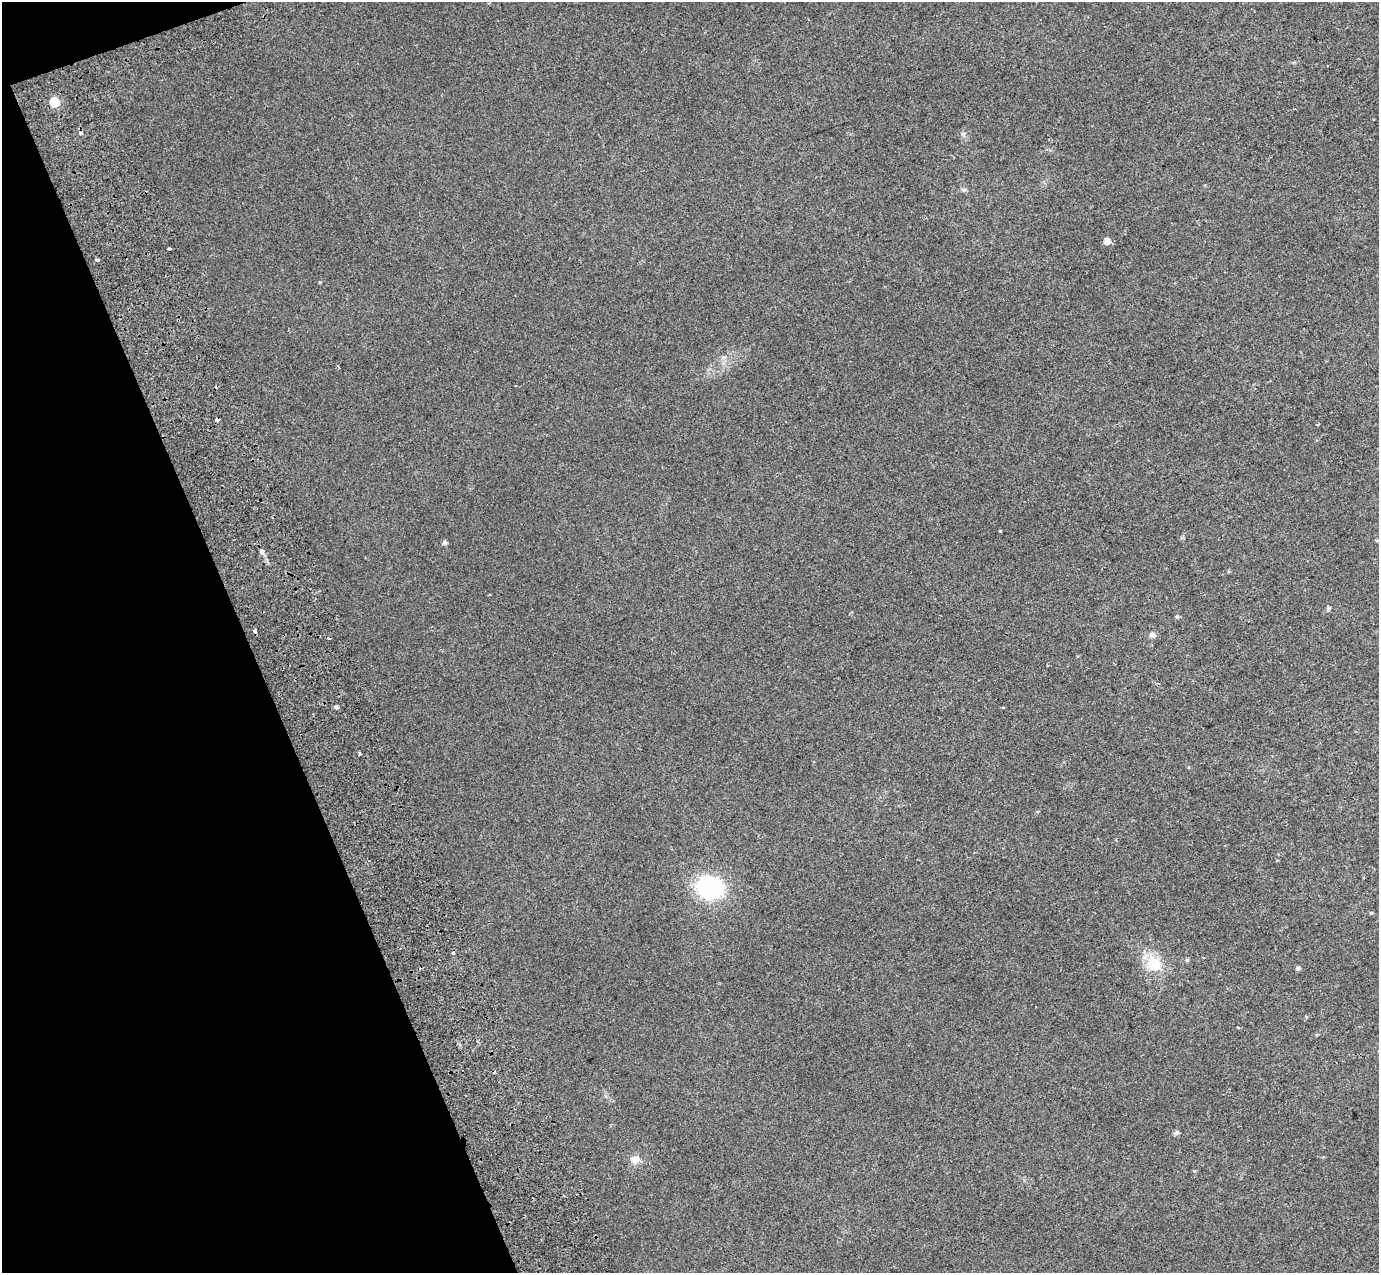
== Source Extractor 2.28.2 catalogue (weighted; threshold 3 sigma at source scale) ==
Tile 5 of 4 x 4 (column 1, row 2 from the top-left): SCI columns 105-1481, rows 2764-4034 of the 5712 x 5475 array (HDU 1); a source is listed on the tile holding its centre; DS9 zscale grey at full resolution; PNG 1381 x 1275 px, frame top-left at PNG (2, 2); no overlay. Shown black and unused: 18% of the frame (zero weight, under 2 of 3 exposures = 6% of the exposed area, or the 3 px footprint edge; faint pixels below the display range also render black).
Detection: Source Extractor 2.28.2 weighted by HDU 2 'WHT'; one run over the whole footprint, this tile lists its part. Background 0.02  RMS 0.0071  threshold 0.032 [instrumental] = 3 sigma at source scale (4.5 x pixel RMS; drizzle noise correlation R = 1.50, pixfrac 1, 0.0396/0.0396 arcsec/px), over >= 5 px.
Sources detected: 27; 2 cosmic-ray / hot-pixel residue — not listed; the other 25 listed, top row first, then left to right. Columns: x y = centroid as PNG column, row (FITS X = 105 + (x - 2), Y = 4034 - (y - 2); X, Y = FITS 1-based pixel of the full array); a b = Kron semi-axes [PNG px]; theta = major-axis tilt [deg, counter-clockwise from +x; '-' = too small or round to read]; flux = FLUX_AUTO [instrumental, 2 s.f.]
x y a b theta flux
54 102 6 6 - 25
80 133 3 3 - 5.1
1107 241 6 5 - 4.5
169 249 3 2 - 0.98
97 260 4 3 - 12
217 419 4 3 - 4.4
1000 531 3 3 - 1.3
1377 541 5 3 - 0.71
445 542 5 5 - 1.6
262 551 4 4 - 9.3
489 595 3 3 - 1.5
1328 608 5 5 - 1.3
1177 617 5 4 - 0.92
255 631 4 3 - 5.8
1152 635 6 6 - 2.9
336 707 4 3 - 6.4
1003 708 4 2 - 0.59
360 754 3 3 - 1.4
710 887 25 21 -18 64
1371 913 5 3 - 0.68
1187 960 5 4 - 1
1153 964 19 17 -65 18
1298 968 5 4 - 1.7
1176 1133 6 5 - 2
635 1160 11 11 - 4.8
Overlapping masked pixels (flux is a lower limit): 1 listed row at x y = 217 419